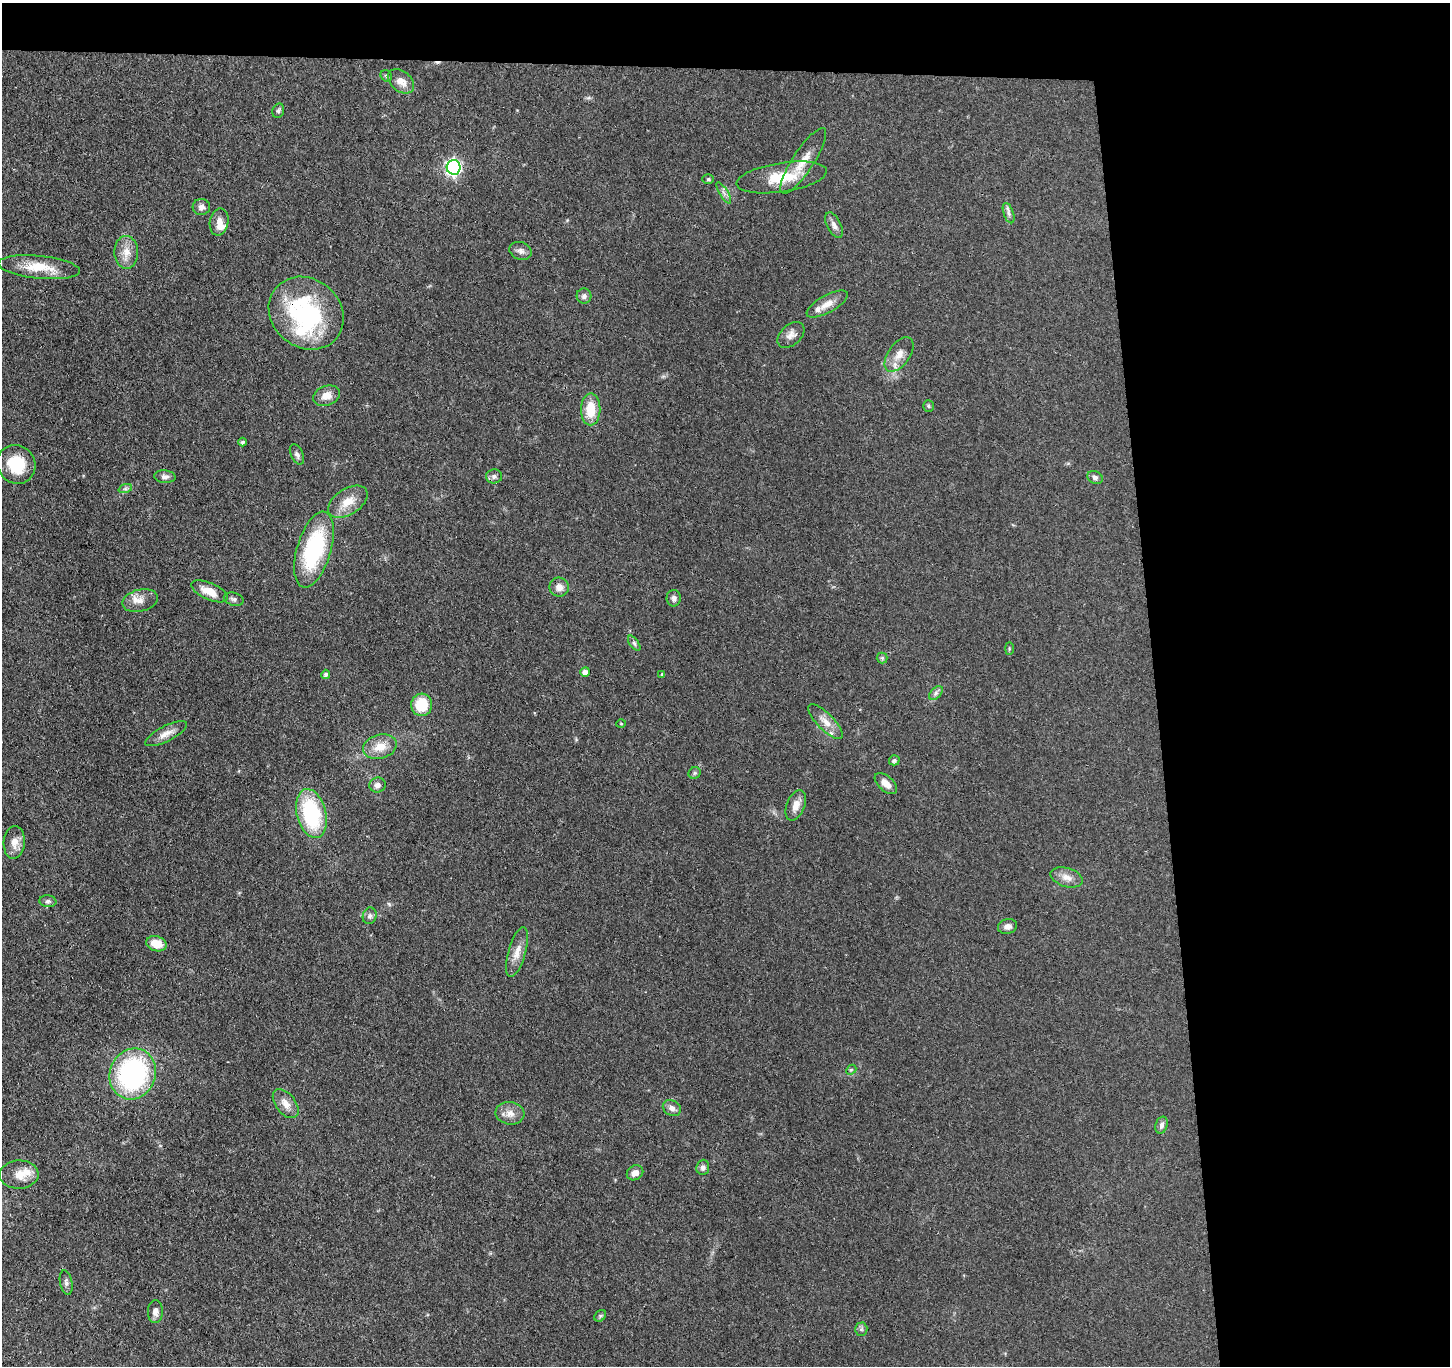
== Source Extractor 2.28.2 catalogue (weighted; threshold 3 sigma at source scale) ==
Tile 3 of 3 x 3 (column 3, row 1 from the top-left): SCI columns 2952-4399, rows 2856-4219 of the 4456 x 4379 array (HDU 1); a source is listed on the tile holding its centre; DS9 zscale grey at full resolution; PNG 1452 x 1368 px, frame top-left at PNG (2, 3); each listed source drawn as its Kron ellipse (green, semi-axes under 4 px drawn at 4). Shown black and unused: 24% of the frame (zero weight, under 3 of 4 exposures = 5% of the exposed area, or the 3 px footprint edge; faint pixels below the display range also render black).
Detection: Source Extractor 2.28.2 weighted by HDU 2 'WHT'; one run over the whole footprint, this tile lists its part. Background 0.0696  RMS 0.0068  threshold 0.0307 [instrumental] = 3 sigma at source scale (4.5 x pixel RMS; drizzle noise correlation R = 1.50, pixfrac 1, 0.05/0.05 arcsec/px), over >= 5 px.
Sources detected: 81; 1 inside a brighter object's white glare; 1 cosmic-ray / hot-pixel residue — neither listed nor drawn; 4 inside a brighter listed object's ellipse — not listed separately; the other 75 listed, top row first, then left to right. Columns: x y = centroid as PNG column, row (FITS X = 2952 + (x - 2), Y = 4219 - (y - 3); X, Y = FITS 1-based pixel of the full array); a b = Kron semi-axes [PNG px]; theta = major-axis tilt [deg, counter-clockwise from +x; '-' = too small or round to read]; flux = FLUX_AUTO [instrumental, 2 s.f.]
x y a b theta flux
386 76 6 5 - 1.2
401 81 15 10 -39 7
278 111 7 5 75 1.4
803 161 38 10 57 13
454 167 7 7 - 190
782 177 45 14 9 23
708 179 6 5 - 0.97
724 193 12 3 -59 1.8
201 207 9 8 - 3.1
1009 213 10 5 -71 2.3
219 222 14 9 79 5
834 225 14 7 -63 3.5
521 251 11 8 -19 3.1
126 252 16 12 -89 7.8
39 267 41 11 -6 18
584 296 8 7 - 2.3
827 304 23 8 29 7.2
306 313 39 34 -39 93
791 335 15 10 42 4.7
899 354 20 11 55 7.8
327 396 14 9 19 6.1
928 406 6 5 - 0.93
591 409 16 9 90 15
243 442 4 4 - 1.7
297 454 11 6 -63 2.1
16 464 20 18 -49 22
494 476 8 7 - 2.2
165 477 11 6 -3 2.6
1095 477 8 6 -25 2.1
125 489 7 4 18 1.4
348 502 22 13 32 11
314 550 39 17 73 69
559 587 9 9 - 4.9
209 591 19 8 -24 10
674 598 8 7 - 2.6
234 599 10 6 -15 2
140 601 18 11 14 6.8
634 643 9 4 -55 1.5
1009 649 6 3 90 0.72
882 658 5 5 - 1.1
585 672 5 4 - 5.2
326 674 4 4 - 1.9
661 675 4 2 - 0.66
936 693 8 5 45 1.9
422 705 11 10 - 20
826 722 23 8 -45 7
621 724 5 3 - 0.63
166 734 23 7 27 6.1
380 747 17 12 16 10
894 760 5 5 - 1.5
695 773 6 5 - 1.2
886 784 13 7 -41 5.1
377 785 8 7 - 3.3
796 805 16 9 68 6.2
311 813 25 14 -76 59
14 842 16 10 85 6.5
1067 877 16 9 -17 6
48 901 8 6 -7 1.9
370 916 8 6 72 2.2
1007 927 9 7 16 3.5
156 944 10 7 -16 11
517 952 26 8 74 7.5
851 1070 6 4 43 0.91
133 1074 26 22 69 110
286 1104 17 9 -53 6.3
672 1108 9 7 -31 3.5
510 1113 14 11 -8 5.9
1161 1125 9 6 72 2.3
703 1167 7 6 - 2.5
635 1173 9 7 32 4
19 1174 19 14 2 8.9
66 1282 12 6 -79 2.4
155 1312 11 7 89 3.9
600 1316 6 5 - 1.2
861 1329 6 6 - 1.4
Overlapping masked pixels (flux is a lower limit): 1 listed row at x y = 306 313